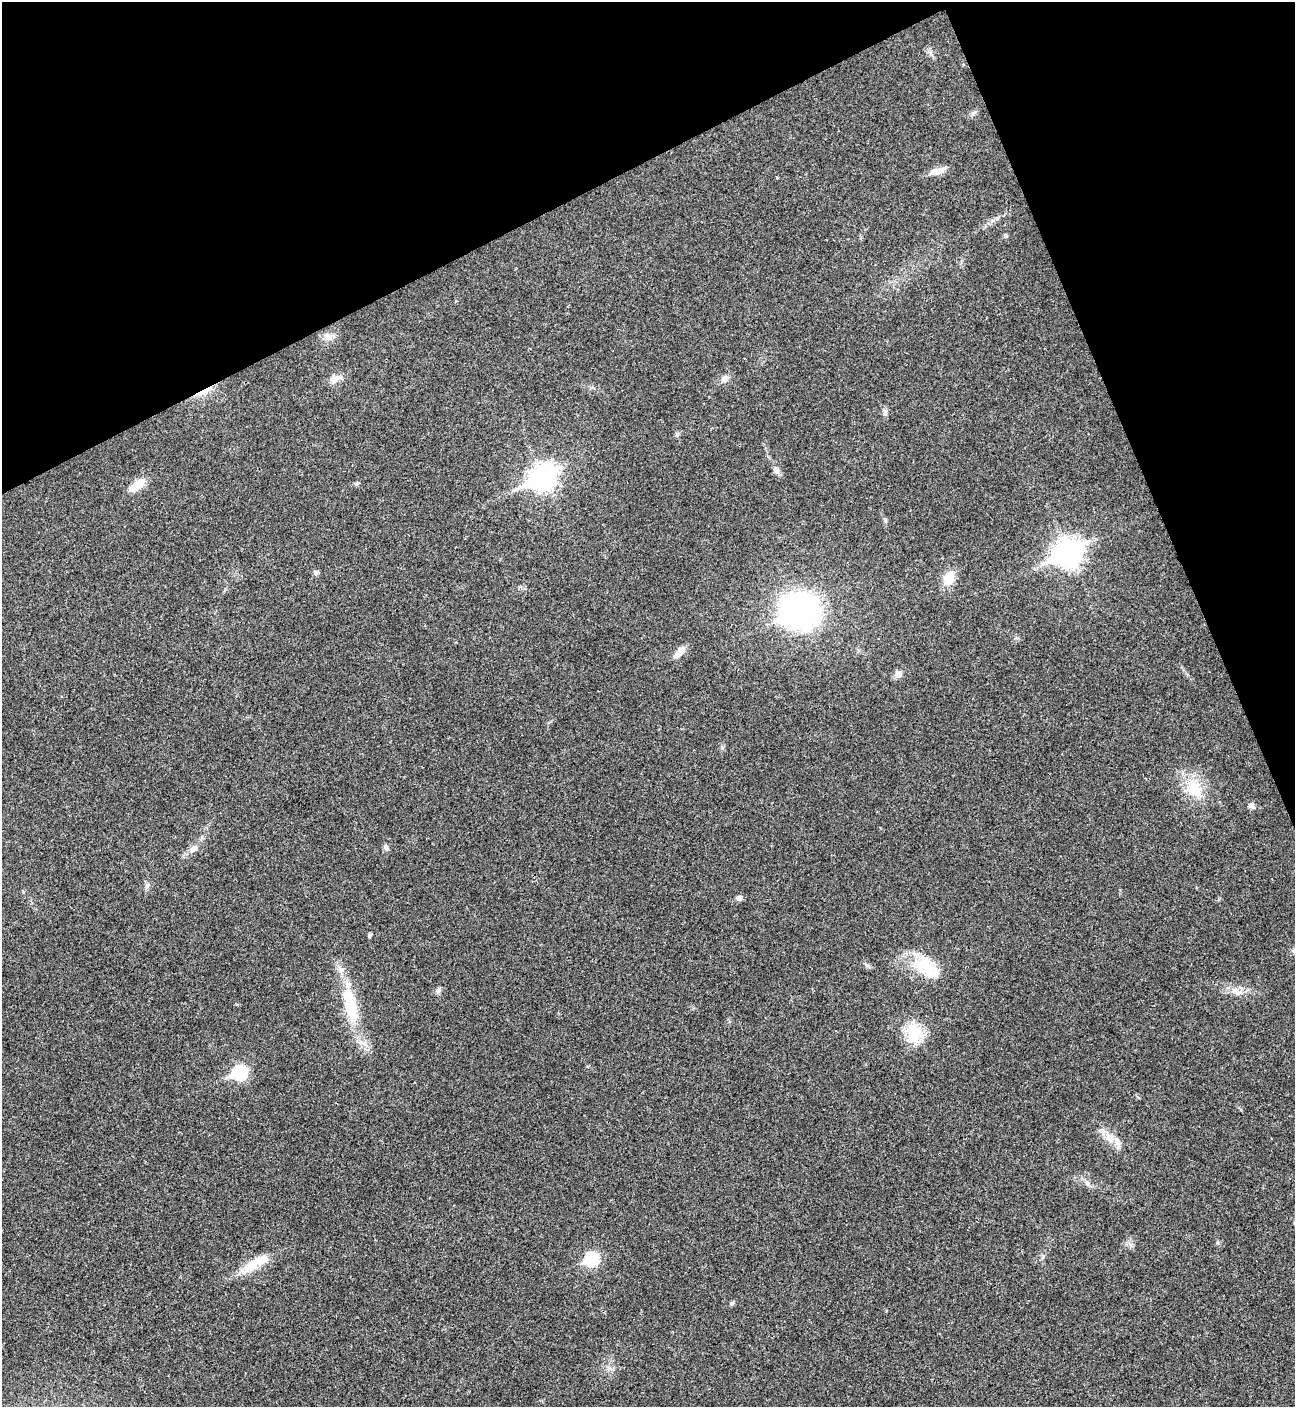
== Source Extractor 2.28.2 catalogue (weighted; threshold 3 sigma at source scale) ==
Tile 3 of 4 x 4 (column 3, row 1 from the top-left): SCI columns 2876-4168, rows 4225-5629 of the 5627 x 5637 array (HDU 1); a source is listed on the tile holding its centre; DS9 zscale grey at full resolution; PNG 1297 x 1409 px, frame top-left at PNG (2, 2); no overlay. Shown black and unused: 21% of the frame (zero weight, under 3 of 4 exposures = <1% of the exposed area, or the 3 px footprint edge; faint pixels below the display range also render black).
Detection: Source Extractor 2.28.2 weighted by HDU 2 'WHT'; one run over the whole footprint, this tile lists its part. Background 0.02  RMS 0.0055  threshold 0.0248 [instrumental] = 3 sigma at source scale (4.5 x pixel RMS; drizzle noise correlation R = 1.50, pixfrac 1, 0.05/0.05 arcsec/px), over >= 5 px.
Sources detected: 36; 1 inside a brighter object's white glare — not listed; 1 inside a brighter listed object's ellipse — not listed separately; the other 34 listed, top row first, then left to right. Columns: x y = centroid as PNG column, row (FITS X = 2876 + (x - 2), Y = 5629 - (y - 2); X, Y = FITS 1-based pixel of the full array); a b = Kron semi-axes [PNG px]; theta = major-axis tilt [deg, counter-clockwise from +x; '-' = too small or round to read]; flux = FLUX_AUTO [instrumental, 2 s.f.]
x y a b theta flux
974 112 7 4 19 1
937 171 21 8 17 5
1006 236 6 5 - 0.85
328 337 12 8 -6 3.3
335 379 14 9 28 3.8
724 379 10 8 74 2.4
204 392 26 5 28 6.1
885 412 10 6 83 1.6
776 470 12 5 -59 1.9
543 477 11 9 25 430
356 483 7 5 20 0.89
137 485 24 10 33 7.4
885 520 6 5 - 0.84
1069 553 12 9 26 520
316 572 7 6 - 1.5
949 578 15 12 62 9.1
800 611 17 15 5 320
679 652 18 7 51 4.1
898 674 9 7 -86 2.7
1194 789 24 21 -66 16
1251 806 7 6 - 2.1
386 847 8 6 -75 1.4
194 848 11 8 46 3.1
739 898 7 7 - 1.6
927 968 37 21 -39 22
438 990 9 5 63 1.3
1235 990 11 7 16 3.2
351 1009 40 17 -76 22
914 1033 27 22 -86 17
239 1073 8 7 - 69
1110 1138 15 10 -68 5.8
591 1259 7 6 - 51
250 1266 34 11 35 11
732 1303 7 4 30 0.88
Overlapping masked pixels (flux is a lower limit): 1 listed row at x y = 204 392
Unlisted compact peaks at least as high as the median listed source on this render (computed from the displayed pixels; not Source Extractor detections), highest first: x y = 1087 1183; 369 936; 1218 1243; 722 748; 867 965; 677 434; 1131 1245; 147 885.